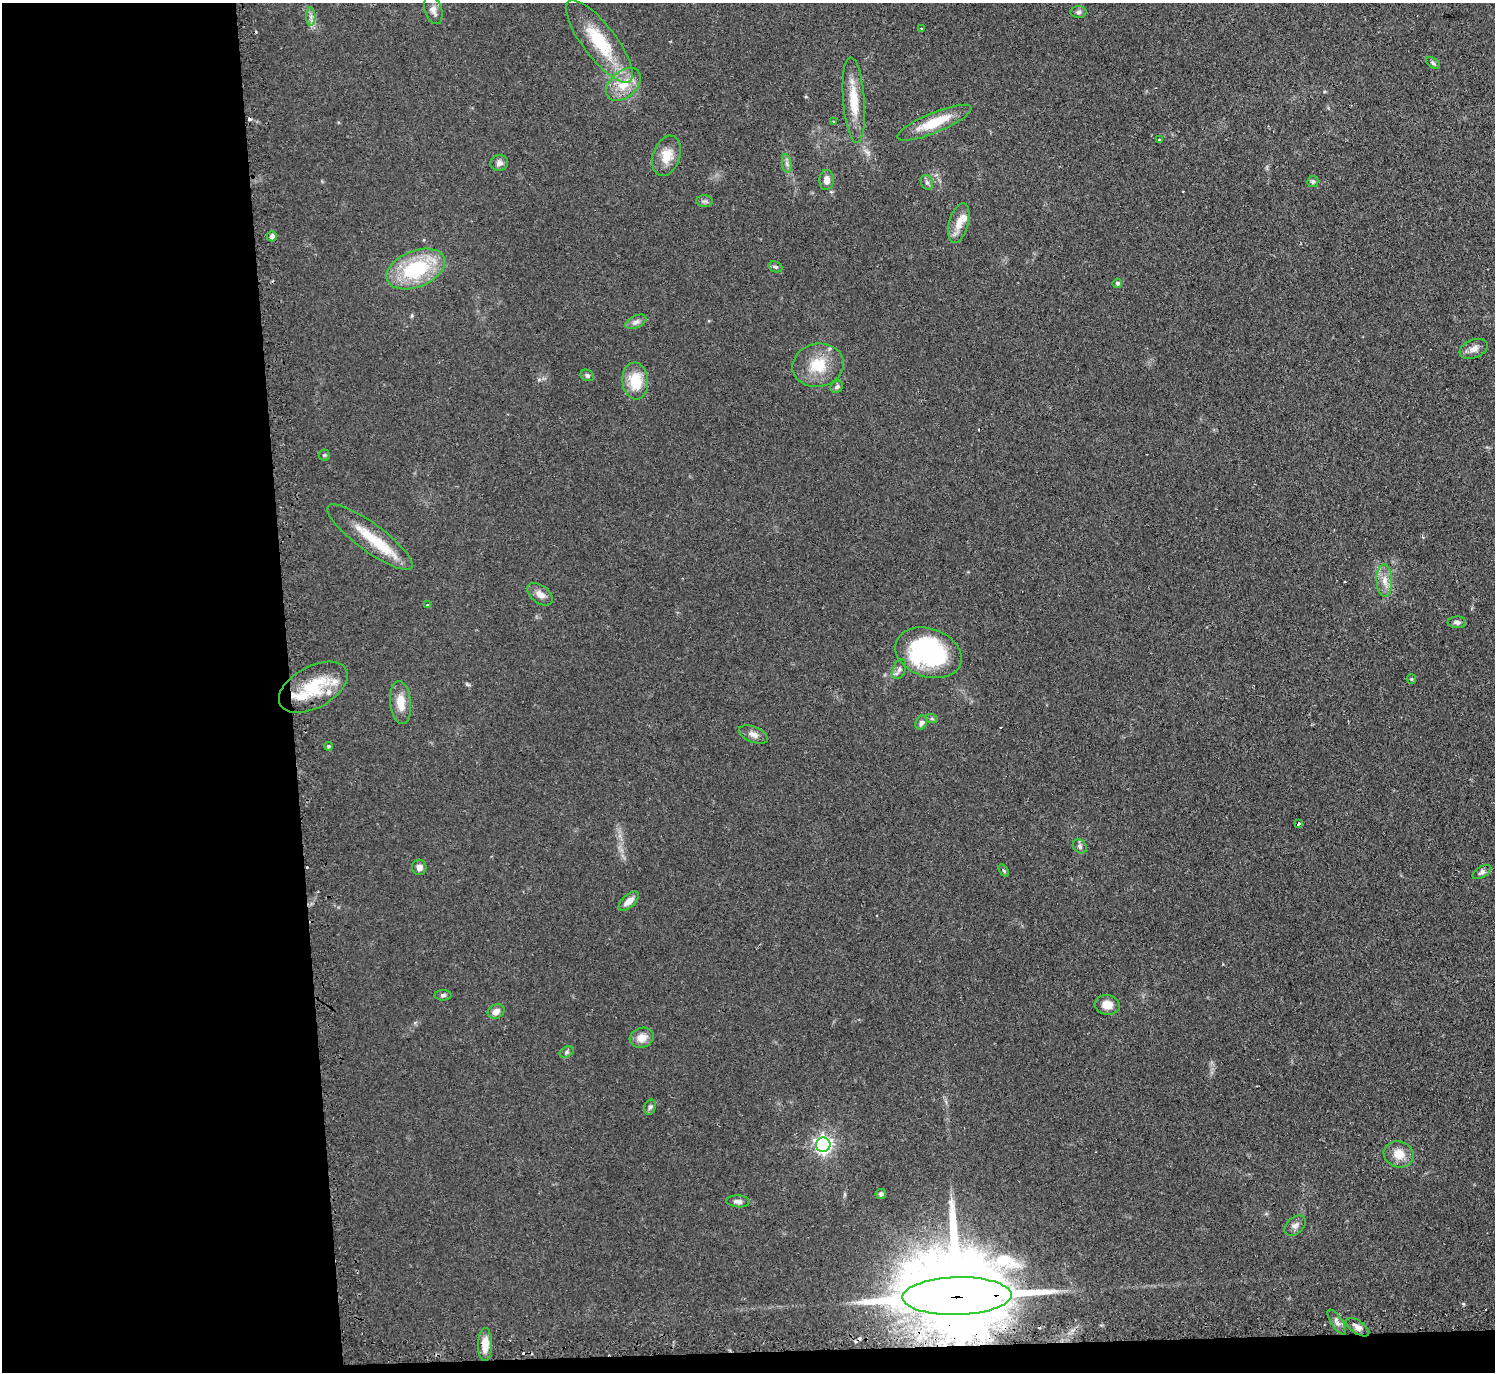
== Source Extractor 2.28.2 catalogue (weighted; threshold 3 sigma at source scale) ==
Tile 7 of 3 x 3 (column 1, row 3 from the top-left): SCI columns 27-1519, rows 150-1519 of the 4533 x 4505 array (HDU 1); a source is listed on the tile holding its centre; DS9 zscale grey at full resolution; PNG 1497 x 1374 px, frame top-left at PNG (2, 3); each listed source drawn as its Kron ellipse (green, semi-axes under 4 px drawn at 4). Shown black and unused: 21% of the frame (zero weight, under 2 of 3 exposures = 4% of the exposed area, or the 3 px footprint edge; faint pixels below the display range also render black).
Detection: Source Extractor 2.28.2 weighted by HDU 2 'WHT'; one run over the whole footprint, this tile lists its part. Background 0.0924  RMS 0.0061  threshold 0.0274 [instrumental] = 3 sigma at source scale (4.5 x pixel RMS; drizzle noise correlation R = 1.50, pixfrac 1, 0.05/0.05 arcsec/px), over >= 5 px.
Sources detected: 75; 6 cosmic-ray / hot-pixel residue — neither listed nor drawn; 4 inside a brighter listed object's ellipse — not listed separately; the other 65 listed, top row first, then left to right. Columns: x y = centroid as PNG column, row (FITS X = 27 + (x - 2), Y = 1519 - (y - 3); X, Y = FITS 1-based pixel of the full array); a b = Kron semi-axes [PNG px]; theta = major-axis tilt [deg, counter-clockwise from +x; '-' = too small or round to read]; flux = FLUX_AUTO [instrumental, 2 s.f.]
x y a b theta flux
433 10 15 8 -72 3.7
1078 12 8 6 2 1.6
311 16 9 4 90 2
921 29 2 2 - 0.46
599 41 50 16 -53 35
1433 63 7 5 -38 1.2
623 84 20 13 43 13
854 100 43 10 -86 17
833 122 2 2 - 0.51
934 123 40 10 23 19
1159 140 3 3 - 1
667 156 21 13 72 9.9
499 163 9 8 - 2.5
787 163 9 4 -81 1.9
827 180 10 7 86 4.3
1313 181 5 5 - 1.3
927 182 8 6 -68 1.6
704 201 8 6 1 1.5
959 223 20 9 74 7.8
272 236 5 5 - 2.3
775 267 7 5 -20 1.1
416 269 31 18 21 46
1117 283 5 4 - 1.4
636 322 11 6 25 2.4
1474 349 14 9 21 4.3
818 365 26 21 12 19
587 375 7 5 -27 1.3
635 381 18 13 -83 17
837 387 6 5 - 1.6
324 455 5 5 - 0.91
370 537 52 13 -36 22
1384 581 16 8 -87 5.7
540 594 14 8 -37 4.5
427 605 4 3 - 0.77
1457 622 9 6 1 2.1
928 653 34 24 -19 88
899 669 10 6 69 2.2
1411 679 5 4 - 0.67
313 687 37 21 29 32
401 702 22 10 -84 10
932 719 6 4 -18 0.87
921 723 7 5 63 2
753 735 15 7 -22 3.5
328 746 4 4 - 1.1
1299 824 4 3 - 5.3
1080 846 8 6 -47 1.6
419 867 7 7 - 2.8
1004 871 7 4 -59 0.86
1482 872 10 5 32 1.8
629 901 12 6 43 5.2
443 995 8 5 1 1.4
1107 1005 12 9 -9 6.9
496 1011 9 7 32 3.8
642 1038 12 10 17 6.4
567 1052 7 5 28 1.3
650 1107 8 5 74 1.4
823 1145 7 7 - 240
1399 1154 15 13 -20 8.4
881 1194 5 5 - 1.9
738 1201 12 6 -4 2.7
1295 1226 12 8 42 2.9
957 1296 54 19 1 18000
1337 1322 14 5 -57 2.6
1357 1327 13 6 -34 3.7
485 1344 16 7 89 8.2
Overlapping masked pixels (flux is a lower limit): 1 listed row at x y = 957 1296